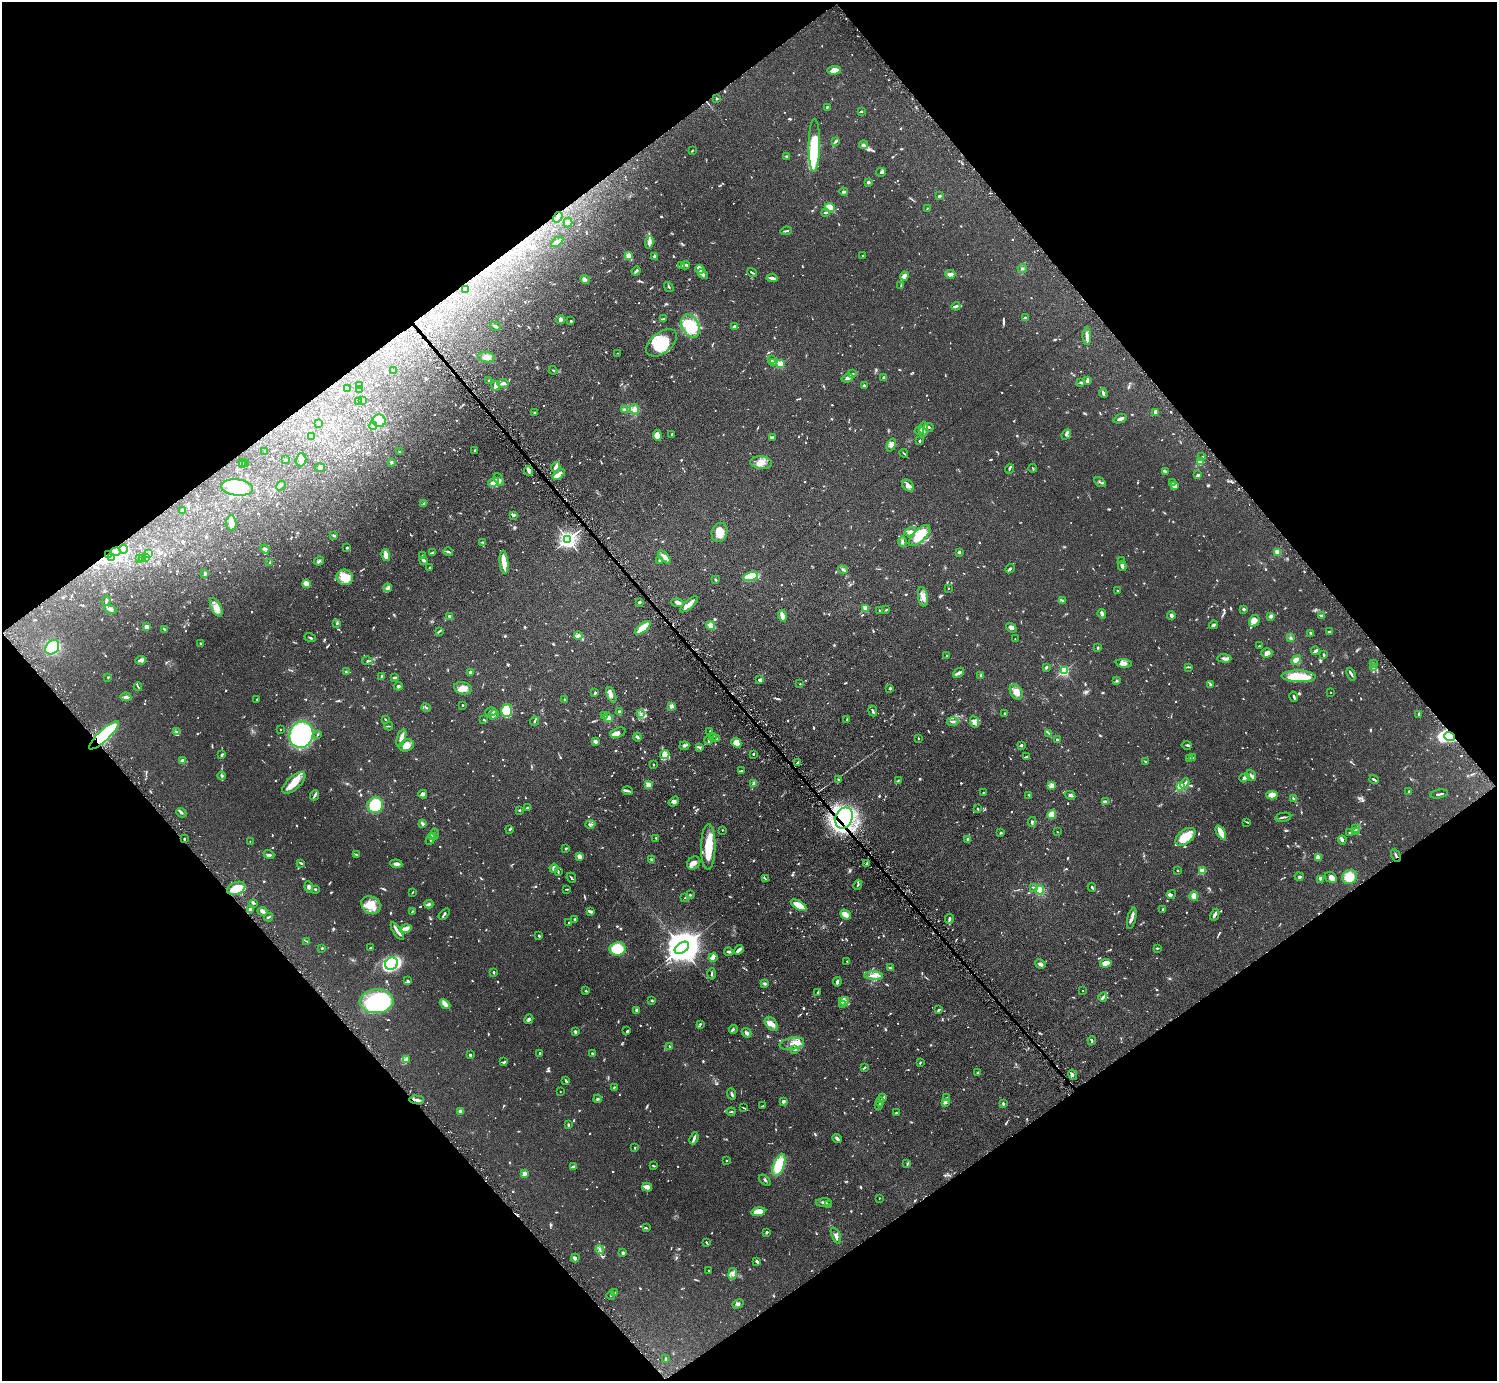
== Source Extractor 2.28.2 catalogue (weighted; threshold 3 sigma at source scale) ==
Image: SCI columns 1-5977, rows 298-5811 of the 5977 x 5967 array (HDU 1 of 3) = the unmasked area's bounding box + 8 px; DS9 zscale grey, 4 x 4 block average (1 PNG px = mean of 4 x 4 image px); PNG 1499 x 1383 px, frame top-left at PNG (2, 2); each listed source drawn as its Kron ellipse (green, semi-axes under 4 px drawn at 4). Shown black and unused: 50% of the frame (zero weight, under 3 of 6 exposures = <1% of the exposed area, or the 3 px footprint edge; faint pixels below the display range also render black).
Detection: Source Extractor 2.28.2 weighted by HDU 2 'WHT'. Background 0.123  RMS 0.005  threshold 0.0202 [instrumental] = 3 sigma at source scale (4.09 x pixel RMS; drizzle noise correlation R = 1.36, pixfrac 0.8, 0.05/0.05 arcsec/px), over >= 5 px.
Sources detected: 1724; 30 too faint to see at this stretch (4 x 4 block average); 25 inside a brighter object's white glare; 35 cosmic-ray / hot-pixel residue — neither listed nor drawn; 64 coinciding with a brighter row at this scale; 121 inside a brighter listed object's ellipse — not listed separately; of the other 1449, all 500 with FLUX_AUTO >= 2.27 (the completeness limit of this list) listed and drawn (949 fainter detections not listed), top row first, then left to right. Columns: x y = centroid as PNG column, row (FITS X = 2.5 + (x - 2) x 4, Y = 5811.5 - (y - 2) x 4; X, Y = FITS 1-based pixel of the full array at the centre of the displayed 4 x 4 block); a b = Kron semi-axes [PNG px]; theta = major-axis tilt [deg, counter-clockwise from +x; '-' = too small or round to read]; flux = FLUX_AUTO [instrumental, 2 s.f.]
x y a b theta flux
834 70 7 3 6 25
716 99 2 2 - 2.5
827 107 3 2 - 3.4
861 111 2 2 - 3.1
836 141 4 2 - 3.1
814 145 26 5 90 110
864 145 4 2 - 2.9
692 151 3 2 - 2.6
787 156 3 2 - 2.5
881 172 5 2 - 3.7
868 182 2 2 - 23
844 192 4 2 - 4.5
939 196 3 2 - 5.1
830 207 5 4 - 33
927 209 2 2 - 2.3
826 213 4 2 - 5.5
558 217 6 2 56 7.4
568 223 5 3 - 5.5
786 231 6 2 8 3.8
557 242 7 2 32 20
649 242 7 3 82 14
629 256 2 2 - 93
863 256 2 2 - 5.1
655 257 3 2 - 12
685 265 4 3 - 4.7
681 266 4 2 - 2.5
1022 268 4 2 - 4.4
700 269 4 4 - 8.4
636 271 4 2 - 5.3
752 272 5 2 - 3.1
703 274 6 3 -51 7.1
950 274 5 3 - 15
904 276 4 3 - 20
772 278 6 2 -6 10
585 279 5 4 - 7.5
901 286 3 2 - 2.4
669 287 5 2 - 3.3
465 290 2 2 - 14
956 306 4 3 - 4.1
1025 318 3 2 - 3.7
664 319 3 2 - 3
560 320 4 3 - 6.7
571 321 2 2 - 3.4
495 326 5 2 - 4.8
690 326 12 8 -61 130
735 327 3 2 - 14
1087 336 9 3 -90 14
662 343 18 10 38 78
618 353 2 2 - 2.6
486 357 8 5 -8 14
772 360 2 2 - 7.4
773 362 3 2 - 2.3
780 364 2 2 - 140
553 370 4 2 - 2.4
394 371 2 2 - 2.4
853 374 2 2 - 2.9
847 378 6 3 22 9.3
884 378 3 3 - 6.7
489 381 2 2 - 4.1
1087 381 2 2 - 7.2
1081 382 3 2 - 2.5
503 384 5 2 - 11
360 385 3 2 - 3.2
864 385 3 2 - 2.5
496 386 5 3 - 6.9
348 389 2 2 - 3
359 389 4 2 - 2.9
1103 393 5 2 - 5.7
363 401 2 2 - 9.4
358 402 3 2 - 2.8
634 409 5 4 - 12
624 410 2 2 - 10
535 413 2 2 - 4.2
1156 413 4 3 - 6.1
1120 419 7 3 20 7.8
379 421 6 6 - 85
318 423 3 2 - 2.8
373 426 4 2 - 3.6
929 427 5 2 - 3.4
924 429 7 4 86 19
919 431 5 2 - 5.4
657 435 5 4 - 19
672 435 2 2 - 4.9
1066 435 5 2 - 5.2
311 436 2 2 - 4.4
772 437 4 2 - 4.4
920 441 3 2 - 4.2
891 445 7 4 70 9.4
475 450 3 2 - 2.3
265 451 2 2 - 3.4
400 452 3 2 - 2.4
904 453 4 2 - 2.7
1202 457 3 3 - 3.5
285 459 2 2 - 2.8
301 460 6 5 - 11
242 462 2 2 - 3.9
391 462 2 2 - 3.7
761 462 11 6 -3 22
1200 462 2 2 - 94
242 464 4 2 - 4.6
246 464 2 2 - 4.6
556 467 5 2 - 10
320 468 5 3 - 5.1
1033 468 4 2 - 2.3
1009 469 5 2 - 3.1
529 471 5 3 - 7.7
1165 471 3 2 - 2.8
559 474 7 3 39 20
1198 475 2 2 - 11
499 479 7 2 -66 4.6
494 482 5 3 - 11
1100 482 6 2 -32 3.7
1172 483 2 2 - 2.3
1174 485 4 2 - 4.5
281 486 5 2 - 2.4
908 486 6 5 - 13
237 487 16 8 -7 190
424 504 3 3 - 5.2
182 511 3 2 - 2.9
514 515 3 2 - 5.8
231 523 8 5 -86 15
719 532 10 7 71 36
910 532 6 3 29 9.7
919 535 14 6 45 60
334 536 3 2 - 4.1
568 539 3 2 - 1100
482 542 3 2 - 2.7
902 542 5 2 - 3.8
347 547 3 2 - 3.3
124 549 4 2 - 7.1
265 549 4 3 - 7.4
116 552 5 3 - 6.1
433 552 3 2 - 4.3
448 552 5 2 - 4.3
959 552 3 3 - 3.6
1277 552 2 2 - 100
149 553 3 2 - 3.4
108 555 3 2 - 9.3
386 555 6 3 -78 22
422 556 3 2 - 4.3
146 557 3 2 - 4.3
664 557 8 4 -48 12
111 558 3 2 - 2.9
140 558 2 2 - 6.4
142 559 2 2 - 2.4
423 560 2 2 - 14
319 561 5 2 - 3.5
659 561 2 2 - 18
1122 561 2 2 - 3.1
270 562 3 2 - 4
504 562 12 3 -85 39
1122 566 5 2 - 12
429 568 3 3 - 2.5
1010 569 5 2 - 4
843 570 5 2 - 4.7
205 573 3 2 - 4.9
751 576 7 4 13 77
345 577 8 7 - 47
716 580 3 2 - 3.3
306 584 4 3 - 32
388 588 4 2 - 4
949 588 2 2 - 2.3
1117 590 2 2 - 2.3
923 597 10 5 -80 16
1062 600 4 2 - 4.2
106 601 5 2 - 3.3
639 602 2 2 - 21
678 603 6 3 -7 7.4
689 604 11 4 41 15
216 607 10 5 -63 19
866 608 2 2 - 120
110 609 6 3 -23 7.3
1243 609 2 2 - 7
880 610 2 2 - 3.1
886 610 3 2 - 2.5
1102 614 5 3 - 6.2
449 616 4 3 - 5.1
782 616 6 2 -73 29
1171 616 4 2 - 12
1271 616 4 3 - 9.8
1322 616 3 2 - 10
1254 621 6 5 - 15
337 623 2 2 - 8.4
711 625 4 3 - 14
1214 625 4 3 - 3.7
146 627 2 2 - 34
643 628 9 3 39 81
1011 628 6 3 -38 8.1
164 629 3 2 - 4.6
439 631 3 2 - 2.3
1330 632 4 2 - 4.5
1311 633 4 2 - 3.8
578 636 4 3 - 5.3
310 637 6 2 -19 3.3
1290 638 4 2 - 3.6
1015 639 2 2 - 2.7
200 643 2 2 - 3.4
1259 646 2 2 - 3.4
52 647 8 6 48 98
1098 648 3 2 - 2.8
1315 651 4 2 - 8.6
1267 653 5 4 - 9.3
947 655 2 2 - 2.8
1324 655 3 2 - 3.1
1224 658 7 2 -3 7.7
140 660 5 3 - 5.6
1296 660 5 3 - 21
368 661 5 2 - 4
1124 663 8 3 -6 8.4
1373 663 2 2 - 3.4
1046 667 3 3 - 3.3
1188 667 4 2 - 2.6
1373 667 4 2 - 2.7
1064 671 2 2 - 350
346 672 3 2 - 3.1
470 673 2 2 - 31
959 673 6 3 41 7.2
1351 674 7 2 -64 5.8
981 675 2 2 - 15
382 676 4 2 - 5.7
1298 676 17 6 -2 80
108 677 2 2 - 2.4
395 678 3 2 - 4.6
760 680 4 3 - 9.6
1117 681 3 2 - 3.3
800 684 2 2 - 5
1211 684 4 2 - 4.8
398 686 4 3 - 4.6
138 687 4 2 - 2.8
463 688 9 6 -16 19
890 688 3 2 - 3.9
1016 692 8 6 -61 16
1331 692 2 2 - 2.5
595 693 3 2 - 3.5
611 695 8 2 -68 8.4
126 697 5 3 - 9.5
1294 697 5 2 - 4.5
257 699 3 2 - 2.5
565 699 2 2 - 3.7
462 705 2 2 - 4.6
671 706 2 2 - 50
426 708 5 2 - 2.6
507 711 6 5 - 65
619 711 3 3 - 5.2
873 711 5 2 - 4.3
491 712 6 3 3 4.6
1004 713 2 2 - 8
641 714 3 2 - 2.6
1419 714 4 2 - 4.4
494 715 5 3 - 6.8
604 716 3 2 - 12
608 718 4 4 - 9.3
385 719 2 2 - 2.7
847 719 3 2 - 3.8
483 720 2 2 - 3.2
534 721 4 2 - 3.7
952 722 6 3 4 5.4
974 722 6 4 -70 11
389 726 4 2 - 2.4
281 730 2 2 - 2.8
710 731 3 2 - 3
177 732 4 2 - 3.6
618 733 8 4 18 14
1048 733 3 2 - 2.5
318 734 3 2 - 2.9
104 735 20 5 43 290
301 735 13 11 67 600
713 736 2 2 - 3.7
1450 736 5 4 - 120
637 737 4 2 - 5.1
401 738 9 3 71 21
918 738 2 2 - 3.3
717 739 3 2 - 3.3
708 740 4 2 - 6.3
1057 740 3 2 - 2.5
595 741 3 2 - 10
736 743 5 4 - 26
407 745 7 5 24 21
1021 745 3 2 - 4.8
1187 745 5 2 - 2.6
684 746 5 2 - 4.6
699 747 4 2 - 3
665 754 5 4 - 9.9
753 754 2 2 - 4.8
221 755 3 2 - 3.9
1026 757 2 2 - 2.3
1192 758 4 2 - 2.6
1189 759 3 2 - 3.8
183 761 3 2 - 25
1145 761 3 2 - 2.4
797 763 3 2 - 2.4
653 765 2 2 - 2.3
741 771 3 2 - 2.5
1251 775 6 2 -60 4
221 776 4 2 - 3.9
1244 778 5 3 - 7
838 779 2 2 - 3.7
1374 779 5 2 - 5.2
898 780 4 2 - 2.6
294 783 14 6 42 32
753 783 4 3 - 6
1185 784 5 2 - 5.3
648 785 2 2 - 96
1051 786 4 3 - 5.5
1181 787 2 2 - 240
627 791 5 2 - 4.2
1409 791 2 2 - 9.9
983 792 2 2 - 2.9
423 794 4 3 - 8.7
1439 794 9 2 10 6
315 795 5 2 - 5.1
1029 795 2 2 - 4.1
1070 795 5 3 - 5.5
1272 795 5 4 - 34
1293 798 4 2 - 2.7
674 801 6 3 36 6.1
1106 801 3 2 - 3.5
375 805 8 7 - 83
528 808 4 2 - 4.7
978 809 3 2 - 2.6
520 810 2 2 - 3.5
181 813 5 2 - 4.5
1052 815 4 4 - 27
1283 817 8 2 11 5.1
844 818 11 8 67 390
1032 822 5 2 - 5.7
1247 822 4 2 - 2.4
422 823 4 2 - 5
590 824 5 2 - 3.9
1356 828 3 2 - 2.8
510 829 3 2 - 4.5
722 830 2 2 - 4.3
1057 832 2 2 - 3.5
1357 832 4 2 - 3.1
1001 833 2 2 - 14
1221 833 8 3 -62 47
1350 833 2 2 - 2.4
434 834 5 2 - 4.5
433 837 4 2 - 5.4
1185 837 11 7 38 47
656 838 2 2 - 7.1
184 839 4 2 - 2.5
430 839 6 3 68 5.4
968 839 3 2 - 6.9
1342 840 4 3 - 5.4
250 841 2 2 - 2.3
708 847 23 7 89 74
566 848 3 2 - 2.3
269 854 5 2 - 4.9
356 855 4 2 - 2.8
1396 855 7 2 -64 4.8
579 856 3 3 - 15
1319 858 3 2 - 2.9
651 860 4 3 - 3.4
301 863 4 2 - 5.7
694 863 7 6 - 13
867 863 3 2 - 4.1
396 864 6 2 -5 10
554 868 4 3 - 9.8
558 871 3 2 - 2.7
1178 871 2 2 - 2.6
1202 871 2 2 - 110
1299 877 4 2 - 3
1331 877 6 5 - 12
1349 877 7 7 - 42
571 878 5 2 - 3.6
765 879 3 2 - 2.4
1320 879 2 2 - 4.9
858 885 5 2 - 2.9
309 887 6 3 -81 6.4
1033 887 4 2 - 3.5
1092 887 4 2 - 3.8
236 888 9 6 20 47
315 889 2 2 - 3
567 889 4 2 - 3
1040 890 4 4 - 29
412 892 2 2 - 2.4
1171 894 4 2 - 3.6
690 895 3 2 - 2.8
1194 896 5 3 - 21
685 898 2 2 - 3.1
253 903 3 2 - 3.5
429 904 4 3 - 4
371 905 10 8 -39 32
798 905 9 4 -31 48
250 909 3 2 - 11
1163 909 2 2 - 6
262 911 5 3 - 6.8
591 911 4 3 - 7.3
412 912 3 2 - 2.6
444 914 6 2 47 4
845 914 6 4 -40 18
1215 915 6 2 62 8.4
268 917 4 2 - 3
1132 918 11 2 76 8.2
575 919 2 2 - 4.6
949 919 5 2 - 7
569 922 2 2 - 3.4
406 929 6 3 17 18
397 931 10 2 -56 17
539 936 3 2 - 3.3
307 941 3 2 - 2.3
322 948 2 2 - 3.3
370 948 2 2 - 3.5
682 948 8 5 34 8600
1157 948 4 2 - 2.5
617 949 8 6 7 85
739 950 5 2 - 12
729 952 4 2 - 3.8
713 958 4 3 - 5.6
847 961 2 2 - 2.9
1106 963 6 3 8 23
392 964 7 6 - 76
1040 964 5 3 - 8.5
890 968 4 2 - 2.9
493 972 3 2 - 3.2
712 974 5 2 - 3.5
874 976 9 3 -3 12
407 980 3 2 - 3.9
837 982 4 2 - 8.8
764 983 3 2 - 4.6
586 991 2 2 - 2.8
1083 991 2 2 - 3
818 992 3 2 - 2.6
1103 997 4 3 - 4.8
376 1001 17 12 3 320
652 1001 2 2 - 17
844 1001 5 3 - 6.5
445 1004 6 4 -42 14
842 1004 3 2 - 3.1
637 1010 2 2 - 27
939 1010 3 2 - 3.2
529 1019 5 3 - 4.7
700 1024 2 2 - 6.5
771 1024 8 5 -51 14
733 1029 4 2 - 3.7
627 1031 3 2 - 2.7
575 1032 4 2 - 2.9
746 1033 5 3 - 7.5
1092 1040 4 3 - 4.6
792 1044 12 6 10 20
670 1046 4 2 - 3.7
795 1049 4 3 - 4.7
540 1053 2 2 - 6.7
592 1053 2 2 - 10
470 1055 3 2 - 3.9
406 1060 3 2 - 4
504 1062 3 2 - 3.1
920 1063 2 2 - 3.1
865 1067 3 2 - 2.5
978 1072 4 2 - 2.4
1073 1075 5 2 - 5.1
566 1081 4 2 - 4.5
614 1087 3 2 - 2.9
560 1092 2 2 - 2.4
732 1094 6 2 -67 5.1
882 1098 3 2 - 6.7
947 1098 4 2 - 3.5
598 1099 4 2 - 3.5
417 1100 7 2 -2 7.8
783 1101 2 2 - 34
880 1102 5 2 - 4.5
945 1102 4 4 - 4.9
1003 1104 3 2 - 4.3
763 1106 2 2 - 2.5
878 1106 4 2 - 2.4
744 1108 4 2 - 2.3
460 1111 3 2 - 10
731 1112 4 2 - 2.7
896 1113 3 2 - 2.7
568 1125 3 2 - 3.7
694 1138 6 2 68 11
837 1138 5 3 - 6.4
635 1148 3 2 - 2.3
727 1161 2 2 - 2.6
907 1164 4 2 - 2.5
779 1165 11 5 70 87
653 1166 4 2 - 2.5
573 1167 3 2 - 8.6
524 1174 2 2 - 68
765 1180 7 2 -40 4.3
647 1187 5 2 - 23
879 1198 2 2 - 4.1
824 1202 8 2 2 5.9
828 1205 4 3 - 5.9
758 1212 7 4 8 39
646 1228 3 2 - 3.2
766 1232 3 2 - 3.3
836 1235 8 3 -68 8.2
706 1242 4 2 - 2.7
600 1250 4 2 - 3.3
623 1253 2 2 - 24
575 1258 4 3 - 6.3
757 1261 4 2 - 5.6
709 1270 2 2 - 3.8
732 1274 6 3 80 9.6
614 1293 2 2 - 5.5
611 1295 4 2 - 2.4
738 1304 6 4 30 6.2
666 1358 3 2 - 3
Overlapping masked pixels (flux is a lower limit): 5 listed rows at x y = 108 555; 104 735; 1450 736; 844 818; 1396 855
Diffuse or blended objects may show on this block-average render without a row.